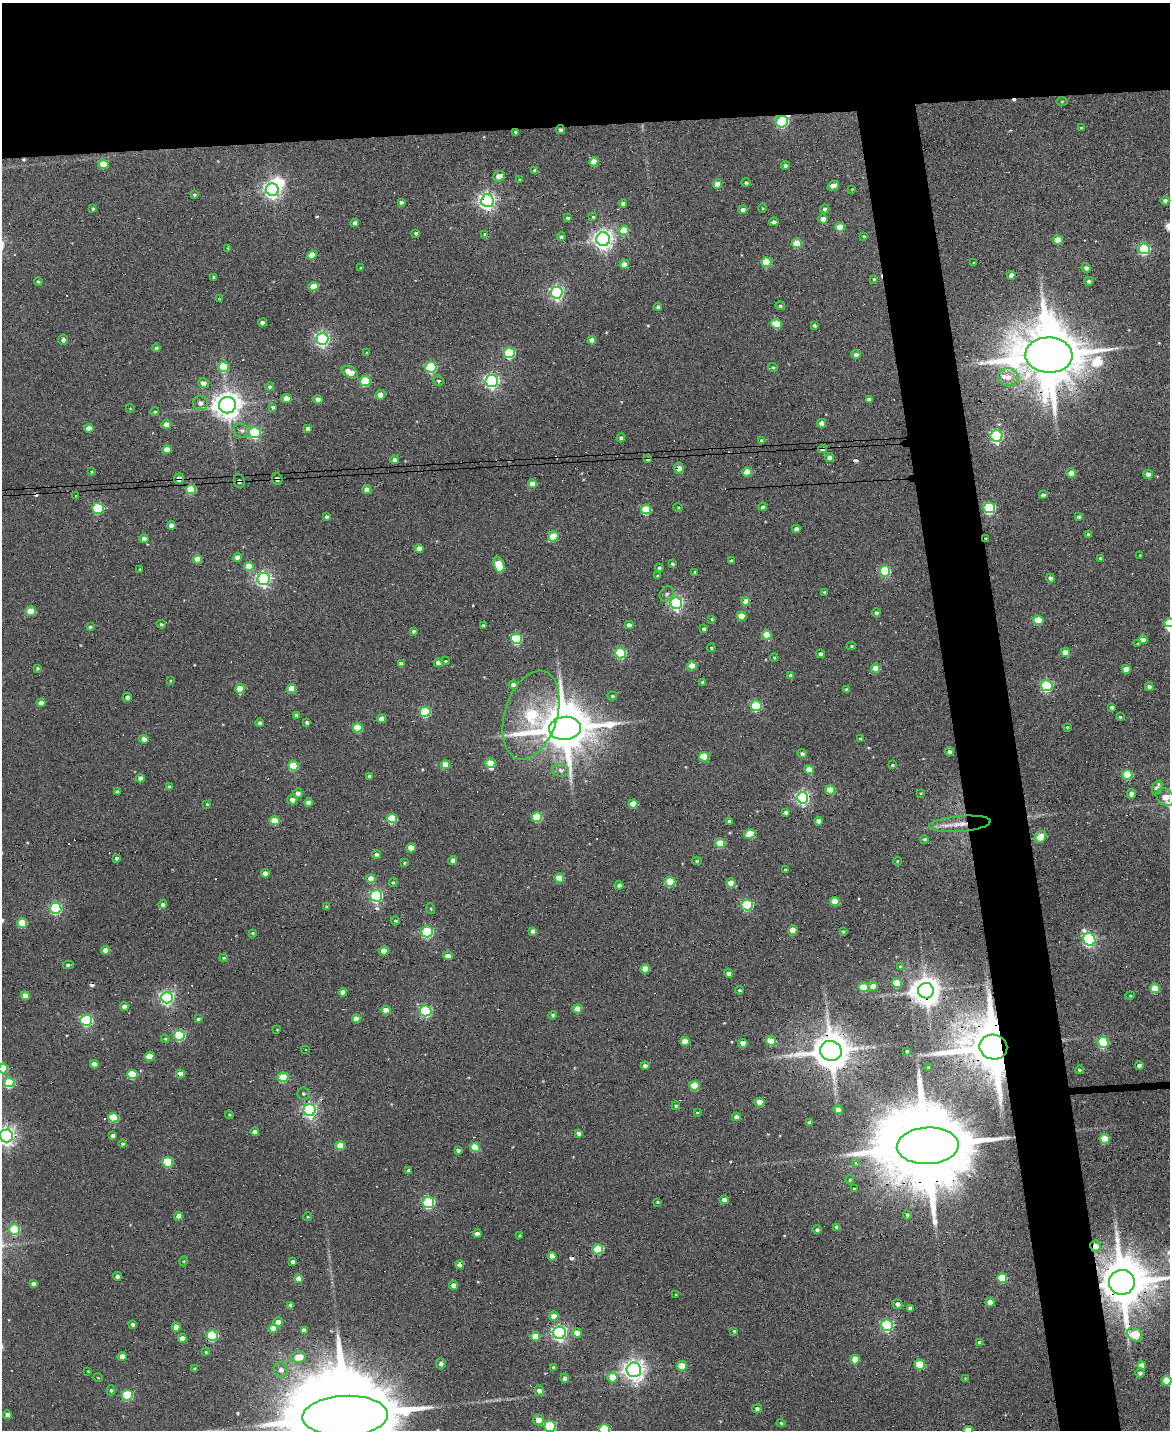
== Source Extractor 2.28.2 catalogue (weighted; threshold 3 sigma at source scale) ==
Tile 2 of 4 x 3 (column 2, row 1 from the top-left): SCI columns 1169-2336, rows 2987-4414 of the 4673 x 4652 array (HDU 1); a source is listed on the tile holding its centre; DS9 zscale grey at full resolution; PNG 1172 x 1432 px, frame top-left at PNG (2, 3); each listed source drawn as its Kron ellipse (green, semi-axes under 4 px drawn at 4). Shown black and unused: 14% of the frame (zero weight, under 3 of 6 exposures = <1% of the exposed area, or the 3 px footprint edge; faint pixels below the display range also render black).
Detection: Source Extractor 2.28.2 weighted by HDU 2 'WHT'; one run over the whole footprint, this tile lists its part. Background 0.137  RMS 0.0091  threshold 0.0372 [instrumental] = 3 sigma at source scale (4.09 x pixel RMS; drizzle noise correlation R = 1.36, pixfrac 0.8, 0.05/0.05 arcsec/px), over >= 5 px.
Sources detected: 434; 2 inside a brighter object's white glare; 15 cosmic-ray / hot-pixel residue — neither listed nor drawn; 2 inside a brighter listed object's ellipse — not listed separately; the other 415 listed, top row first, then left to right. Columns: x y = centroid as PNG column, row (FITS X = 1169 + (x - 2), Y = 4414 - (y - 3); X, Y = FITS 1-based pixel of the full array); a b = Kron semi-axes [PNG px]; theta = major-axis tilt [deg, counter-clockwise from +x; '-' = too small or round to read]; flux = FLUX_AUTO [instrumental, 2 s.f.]
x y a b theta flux
1062 101 5 3 - 0.92
782 122 6 5 - 100
1081 128 3 3 - 1.1
560 130 4 4 - 1.9
515 132 4 4 - 1.5
594 162 5 4 - 14
103 164 5 4 - 18
785 165 4 4 - 1.9
535 171 4 4 - 3.7
499 176 6 5 - 6.4
519 180 4 2 - 0.64
746 183 4 4 - 1.9
717 184 4 4 - 13
833 186 6 4 24 8.5
852 189 4 3 - 0.62
272 190 6 6 - 350
194 195 4 4 - 1.2
1165 200 4 4 - 2.1
487 201 6 6 - 380
401 203 4 3 - 2.9
623 203 4 4 - 2.2
93 208 3 3 - 1.1
762 208 5 3 - 0.8
825 209 4 4 - 2.1
743 210 4 4 - 4.6
593 217 3 3 - 1.1
568 218 4 4 - 1.6
823 219 4 4 - 6.4
774 222 5 4 - 2.9
355 223 4 4 - 3.5
840 227 5 4 - 20
624 230 5 5 - 23
415 233 3 3 - 1.5
485 234 4 4 - 0.65
864 236 4 3 - 0.86
561 237 4 4 - 1.6
603 239 7 7 - 490
1058 240 5 4 - 13
797 243 5 4 - 27
228 248 3 3 - 0.67
1144 249 6 5 - 91
312 255 5 4 - 12
766 262 5 5 - 30
974 263 3 2 - 0.63
624 264 5 4 - 6.7
361 268 3 3 - 0.93
1086 268 5 4 - 2.5
1011 275 4 4 - 5.1
214 277 3 3 - 1.4
874 279 4 3 - 1.1
1089 281 5 4 - 1.8
38 282 4 3 - 1.2
314 286 5 4 - 17
557 293 6 6 - 200
219 299 4 4 - 0.7
780 306 5 4 - 1.4
658 307 4 4 - 2.5
263 323 4 4 - 3.4
777 324 5 4 - 26
814 325 3 3 - 1.5
322 339 6 6 - 230
63 340 5 4 - 2.6
592 340 4 4 - 6.8
156 348 4 4 - 1.5
367 353 3 3 - 0.75
509 353 5 5 - 72
856 354 4 4 - 3.3
1049 355 23 17 -2 8700
223 367 5 5 - 39
431 367 5 5 - 81
773 367 5 4 - 1.2
350 372 9 5 -28 14
1008 377 10 9 - 7.4
365 381 5 5 - 42
439 381 5 5 - 1.9
492 381 6 6 - 220
203 383 5 5 - 4.4
270 387 4 4 - 1.6
380 395 4 4 - 7.5
286 398 5 4 - 8.2
318 399 4 4 - 4.4
869 400 4 4 - 6.2
200 403 7 7 - 4.6
227 405 8 8 - 1100
273 407 4 3 - 1.5
130 408 4 3 - 0.59
155 412 4 4 - 1.2
822 423 4 4 - 5.8
166 425 5 4 - 7.2
89 428 4 4 - 7.1
308 429 4 4 - 2.9
242 431 8 7 - 2.8
255 433 6 5 - 100
997 436 6 6 - 150
621 438 4 4 - 2.2
762 441 4 4 - 3.2
823 449 4 4 - 7.9
167 450 4 4 - 10
830 458 4 4 - 6
648 459 4 3 - 4.9
394 460 4 4 - 4.3
679 468 5 5 - 7.6
91 472 4 3 - 0.84
747 472 4 4 - 18
1071 473 5 4 - 7.6
1148 474 5 4 - 4.6
179 478 5 4 - 5.8
277 479 6 5 - 2.1
239 481 7 5 -83 2.3
533 484 4 4 - 9.1
191 489 5 5 - 32
367 490 4 4 - 8.8
75 495 3 3 - 1.5
1043 495 4 4 - 2.8
678 507 5 3 - 0.68
763 507 4 4 - 1.9
98 508 6 5 - 54
989 508 6 5 - 95
646 509 5 5 - 44
326 516 3 3 - 2.1
1079 517 4 4 - 1.7
171 525 4 4 - 5.1
796 529 4 4 - 3.7
1088 535 4 4 - 2.1
553 536 5 5 - 31
144 539 4 4 - 4.3
986 539 4 3 - 0.91
419 549 4 4 - 8
1140 555 3 2 - 0.61
237 558 4 4 - 7.5
198 559 4 4 - 12
1101 559 4 3 - 2.8
731 561 3 3 - 1.5
672 564 3 3 - 1.5
499 565 8 5 -72 36
249 566 5 4 - 17
659 568 4 3 - 1.7
140 569 3 2 - 0.7
885 571 5 5 - 68
695 572 3 3 - 1.1
657 576 4 3 - 1.1
1051 578 4 4 - 3.8
264 579 6 6 - 230
824 592 4 3 - 1.1
667 594 8 6 53 2.6
746 601 4 4 - 9.5
676 603 5 5 - 220
31 611 5 4 - 19
876 613 4 4 - 2.1
742 616 5 4 - 14
712 619 4 4 - 0.89
1038 620 5 4 - 28
1169 623 5 4 - 20
161 624 5 3 - 1.3
483 625 3 3 - 2
629 625 4 4 - 4.6
90 627 4 3 - 1.5
704 629 4 3 - 2.3
413 631 4 4 - 1.6
767 635 5 4 - 23
516 639 5 5 - 60
1143 640 4 4 - 5.3
1138 644 4 4 - 0.98
851 646 4 4 - 1.2
711 648 4 4 - 0.95
1066 652 5 4 - 11
620 653 5 5 - 73
820 654 4 4 - 2.7
774 657 4 4 - 0.76
445 661 4 3 - 1
438 663 4 4 - 6.2
401 664 4 4 - 3.5
692 666 4 4 - 17
37 668 4 3 - 1.3
876 668 4 4 - 14
1126 669 4 4 - 12
791 675 4 4 - 2.8
170 681 4 3 - 0.76
703 682 4 3 - 2
513 685 4 4 - 4.3
1047 686 6 5 - 100
1149 687 4 4 - 2.5
240 688 5 4 - 15
291 689 5 4 - 19
847 690 3 3 - 1.9
612 696 5 4 - 1.1
127 697 4 4 - 3.4
41 703 4 4 - 8
756 706 5 5 - 61
1112 707 4 3 - 2.4
425 712 5 5 - 57
296 715 4 3 - 1.7
531 715 46 26 73 100
1120 717 3 3 - 1.1
381 719 4 4 - 7.7
307 722 4 3 - 1.7
259 723 4 4 - 2.4
1067 727 4 3 - 0.97
357 728 5 4 - 35
565 728 16 11 5 4800
144 739 4 4 - 8.2
860 739 3 3 - 0.9
949 752 5 4 - 2.9
802 754 5 4 - 2.2
704 757 5 4 - 29
490 763 5 5 - 15
445 765 4 4 - 15
892 765 3 3 - 1.2
293 766 5 4 - 34
561 770 8 6 -6 3.4
809 770 5 4 - 12
1127 775 5 5 - 32
369 776 4 3 - 2.2
140 778 4 4 - 3.6
169 787 4 3 - 1.9
1157 788 7 5 71 5.1
830 790 5 4 - 26
117 791 3 3 - 1.3
298 793 5 4 - 3.7
920 793 4 2 - 0.61
1131 794 5 4 - 4.8
1165 797 10 7 -49 14
803 798 6 5 - 200
292 800 5 4 - 4.9
308 803 4 4 - 5.5
207 804 3 3 - 0.78
633 804 4 4 - 12
786 812 4 3 - 2.4
537 817 5 4 - 41
392 818 5 4 - 37
274 821 5 4 - 21
729 821 3 3 - 2
819 821 4 4 - 5.9
960 824 31 8 5 14
750 834 6 4 26 27
1041 837 6 5 - 16
924 839 4 4 - 1.3
720 843 5 4 - 24
411 848 5 4 - 10
377 854 4 4 - 1.9
116 858 3 3 - 1.8
453 860 4 4 - 4
697 861 5 4 - 1.1
897 861 4 4 - 0.72
405 863 4 3 - 0.84
785 870 4 3 - 1.3
265 873 4 4 - 6.4
559 878 5 4 - 18
371 879 4 4 - 9.9
393 882 5 4 - 1.2
670 882 5 5 - 35
731 883 5 4 - 11
619 885 4 4 - 2.6
376 896 6 5 - 140
835 902 5 4 - 19
163 905 4 4 - 2.8
747 905 5 5 - 70
327 907 3 3 - 1.5
56 908 5 5 - 110
431 909 5 3 - 0.77
395 921 5 4 - 1.4
22 923 5 5 - 31
793 930 4 4 - 13
533 931 4 4 - 4.1
843 931 4 4 - 0.97
427 932 5 5 - 92
252 933 4 3 - 1.1
1089 939 6 6 - 180
106 950 4 4 - 11
384 951 4 4 - 12
448 956 5 3 - 6.3
224 958 4 3 - 1.2
68 965 5 3 - 2.2
900 967 4 3 - 0.91
645 969 4 4 - 19
728 973 4 4 - 2.9
897 983 5 4 - 18
873 986 5 4 - 7.2
863 987 5 4 - 25
1155 988 5 4 - 24
740 990 4 3 - 1.3
926 991 8 7 - 1200
343 992 4 4 - 5.1
25 996 4 4 - 8.4
1130 996 5 3 - 0.68
167 998 6 6 - 220
124 1007 4 4 - 4.8
577 1009 5 4 - 13
386 1010 4 4 - 9.5
426 1011 6 5 - 92
553 1015 4 4 - 1.5
198 1019 4 3 - 1.4
356 1019 4 4 - 8.1
86 1020 6 5 - 120
277 1029 3 2 - 0.51
179 1035 5 5 - 67
165 1039 4 4 - 0.92
685 1041 4 4 - 12
771 1041 5 4 - 24
1103 1042 5 5 - 67
743 1043 4 4 - 9
993 1047 14 12 -11 7800
305 1049 2 2 - 0.55
831 1051 11 10 - 2700
907 1051 3 3 - 1.2
149 1056 5 4 - 8.6
94 1064 4 4 - 5.7
1139 1065 4 4 - 3.7
645 1066 4 4 - 3.2
3 1068 5 5 - 25
928 1068 3 2 - 0.86
1079 1070 4 3 - 1
132 1074 5 4 - 36
180 1074 4 4 - 11
283 1077 5 4 - 35
9 1082 5 5 - 53
694 1086 5 5 - 28
303 1093 6 6 - 1.6
759 1102 5 4 - 14
676 1106 4 4 - 1.3
310 1110 6 6 - 220
838 1110 5 4 - 4.9
697 1113 4 3 - 0.72
229 1115 4 4 - 0.82
736 1117 4 4 - 3.9
114 1118 5 4 - 39
810 1122 4 3 - 2
255 1132 4 4 - 4.8
579 1133 4 4 - 4.1
6 1136 6 6 - 430
113 1136 4 4 - 3.6
1105 1139 5 5 - 21
122 1144 4 4 - 1.3
340 1146 5 4 - 20
928 1146 31 18 3 22000
475 1147 5 4 - 27
458 1150 4 3 - 2.4
168 1162 5 5 - 46
855 1163 3 3 - 8.9
409 1170 4 4 - 1.9
850 1180 4 3 - 1
854 1189 3 3 - 0.97
724 1200 4 4 - 4.9
657 1202 3 2 - 0.9
428 1203 5 5 - 95
907 1215 4 4 - 1.5
179 1216 4 4 - 7.1
308 1217 4 4 - 0.93
837 1227 4 4 - 4
14 1229 5 5 - 46
817 1230 4 4 - 1.8
477 1234 4 4 - 4.3
520 1235 4 3 - 1.2
1095 1246 6 5 - 5.6
598 1249 5 5 - 42
552 1256 4 4 - 16
184 1261 5 3 - 0.82
293 1262 4 4 - 3.9
460 1265 4 4 - 7.9
117 1276 4 4 - 2.8
1002 1278 5 5 - 31
299 1279 4 4 - 8.8
1122 1282 13 12 - 5200
33 1284 4 4 - 3.1
453 1286 4 4 - 6.2
676 1294 2 2 - 0.73
990 1302 4 4 - 9.4
897 1304 5 4 - 2.9
291 1305 4 4 - 3.9
910 1308 4 4 - 2.8
554 1316 5 4 - 6
278 1322 4 4 - 5.1
133 1324 4 3 - 2.2
887 1325 6 5 - 130
176 1327 4 4 - 7.9
273 1328 4 4 - 10
304 1330 4 4 - 3.3
734 1331 3 3 - 1.2
559 1333 6 6 - 230
577 1333 5 4 - 8.4
1135 1335 8 6 -34 37
212 1336 5 5 - 77
535 1336 5 4 - 13
182 1338 4 4 - 7.1
980 1343 4 4 - 4.2
206 1352 4 4 - 1
122 1357 4 4 - 8.4
298 1357 8 5 6 17
855 1359 5 4 - 14
441 1364 5 4 - 2.8
920 1365 5 5 - 32
1142 1365 4 4 - 7.3
682 1366 5 5 - 19
553 1367 4 3 - 1.3
195 1369 4 3 - 1.4
281 1370 7 7 - 5.1
634 1370 7 7 - 590
88 1371 3 3 - 0.56
1140 1373 4 4 - 2.1
612 1377 5 5 - 17
98 1378 5 3 - 0.65
565 1378 4 4 - 2.8
965 1378 3 3 - 0.58
1166 1381 5 5 - 17
111 1390 5 4 - 1.3
539 1391 5 5 - 4.2
127 1395 5 5 - 59
757 1409 5 4 - 2.1
7 1415 4 4 - 4
345 1416 43 20 2 35000
538 1420 5 5 - 7.8
781 1423 4 4 - 1.2
550 1427 5 5 - 96
604 1429 5 5 - 49
968 1430 5 4 - 16
Overlapping masked pixels (flux is a lower limit): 28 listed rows (the first 20) at x y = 782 122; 560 130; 515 132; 717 184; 487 201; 1049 355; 823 449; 648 459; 679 468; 179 478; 277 479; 239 481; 986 539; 676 603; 803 798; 392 818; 960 824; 926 991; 771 1041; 993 1047
Isophote crosses this tile's border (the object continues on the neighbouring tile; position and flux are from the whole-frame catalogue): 10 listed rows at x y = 1169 623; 1165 797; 3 1068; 6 1136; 1122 1282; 1166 1381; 345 1416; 550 1427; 604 1429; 968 1430